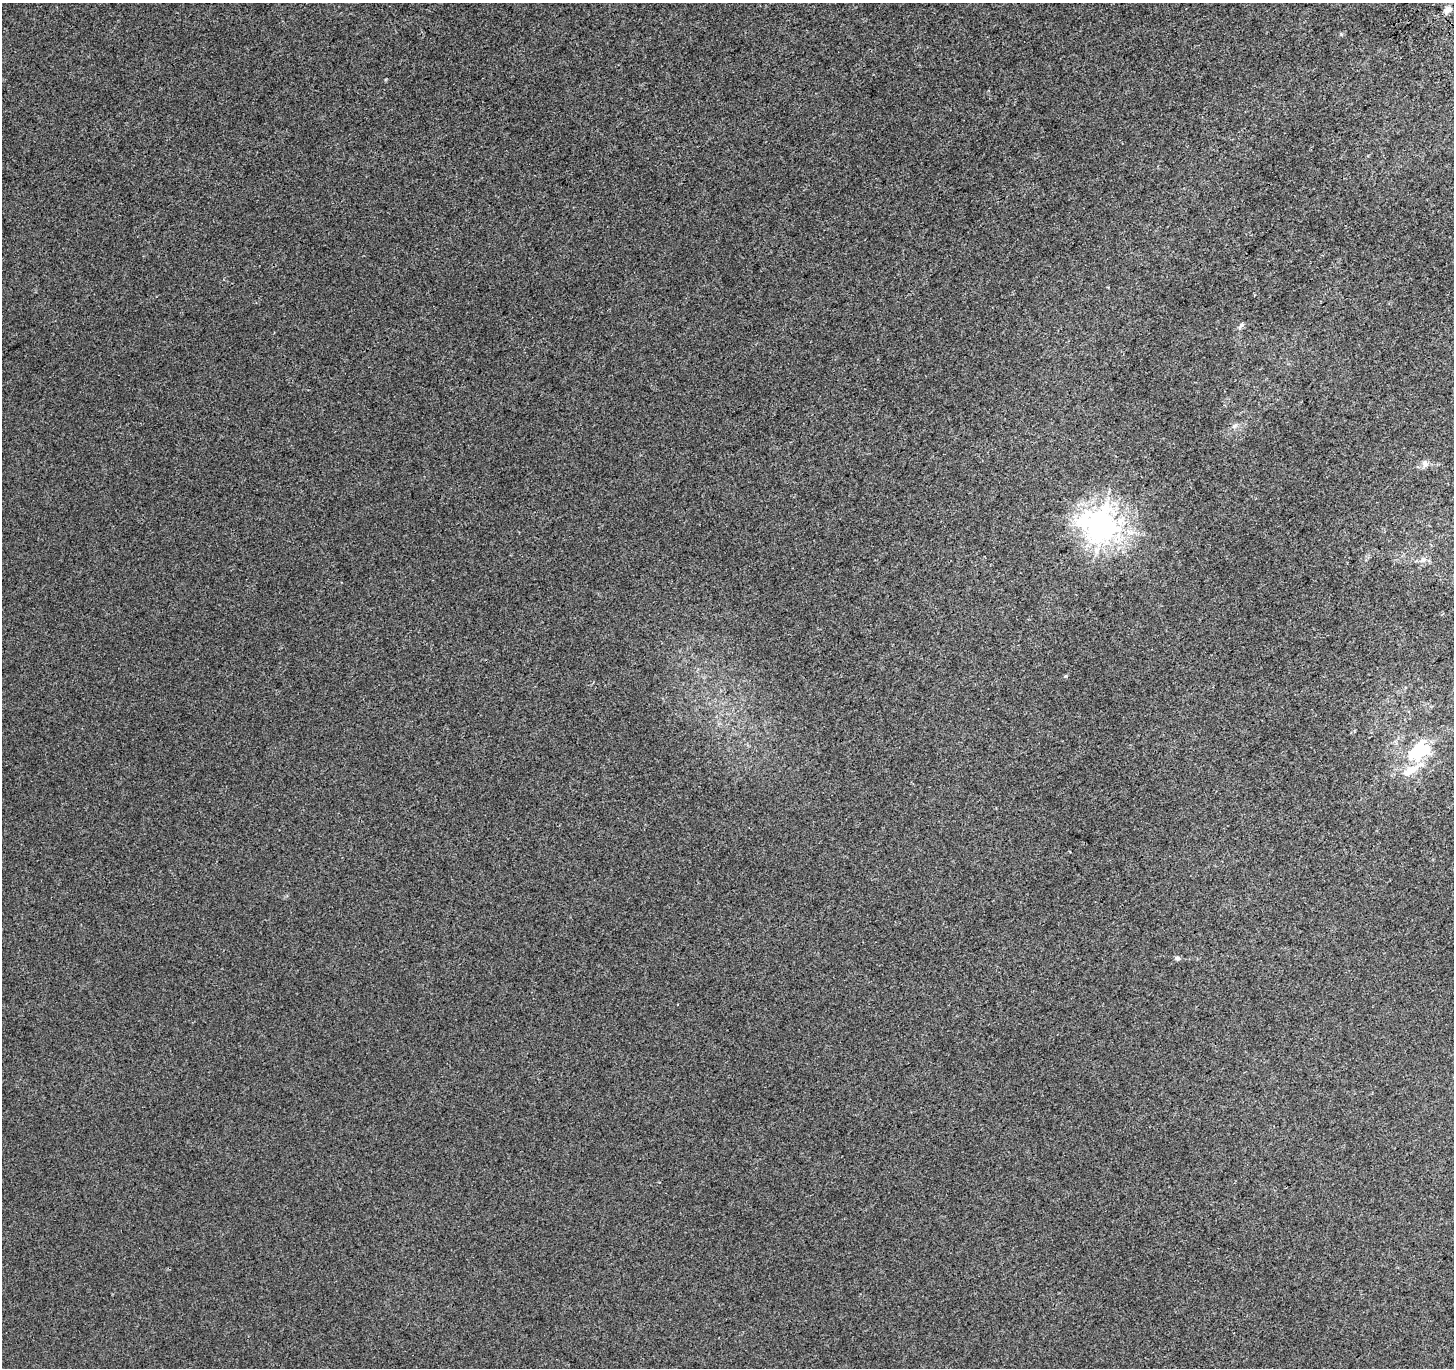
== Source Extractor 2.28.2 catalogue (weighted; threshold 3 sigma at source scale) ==
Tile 10 of 4 x 4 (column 2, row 3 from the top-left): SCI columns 1596-3047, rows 1614-2979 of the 6099 x 6021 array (HDU 1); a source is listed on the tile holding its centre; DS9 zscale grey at full resolution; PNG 1456 x 1370 px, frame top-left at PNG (2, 3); no overlay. Shown black and unused: <1% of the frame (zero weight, under 3 of 4 exposures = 9% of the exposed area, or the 3 px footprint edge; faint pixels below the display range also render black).
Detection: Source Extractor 2.28.2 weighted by HDU 2 'WHT'; one run over the whole footprint, this tile lists its part. Background 0.0015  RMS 0.003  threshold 0.0133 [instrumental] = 3 sigma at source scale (4.5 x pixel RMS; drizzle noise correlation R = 1.50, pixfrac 1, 0.0396/0.0396 arcsec/px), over >= 5 px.
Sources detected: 10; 1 inside a brighter object's white glare — not listed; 1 inside a brighter listed object's ellipse — not listed separately; the other 8 listed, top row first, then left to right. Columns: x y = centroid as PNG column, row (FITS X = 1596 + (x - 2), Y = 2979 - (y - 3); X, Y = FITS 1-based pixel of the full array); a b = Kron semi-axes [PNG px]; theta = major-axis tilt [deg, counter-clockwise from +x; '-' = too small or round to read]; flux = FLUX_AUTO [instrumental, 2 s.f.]
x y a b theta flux
1448 10 9 6 38 1.4
1241 325 10 5 39 0.69
1235 425 7 4 19 0.57
1425 464 11 6 86 1
1101 526 10 10 - 380
1423 560 8 7 - 1.1
1420 750 25 20 46 14
1177 958 7 5 -10 0.64